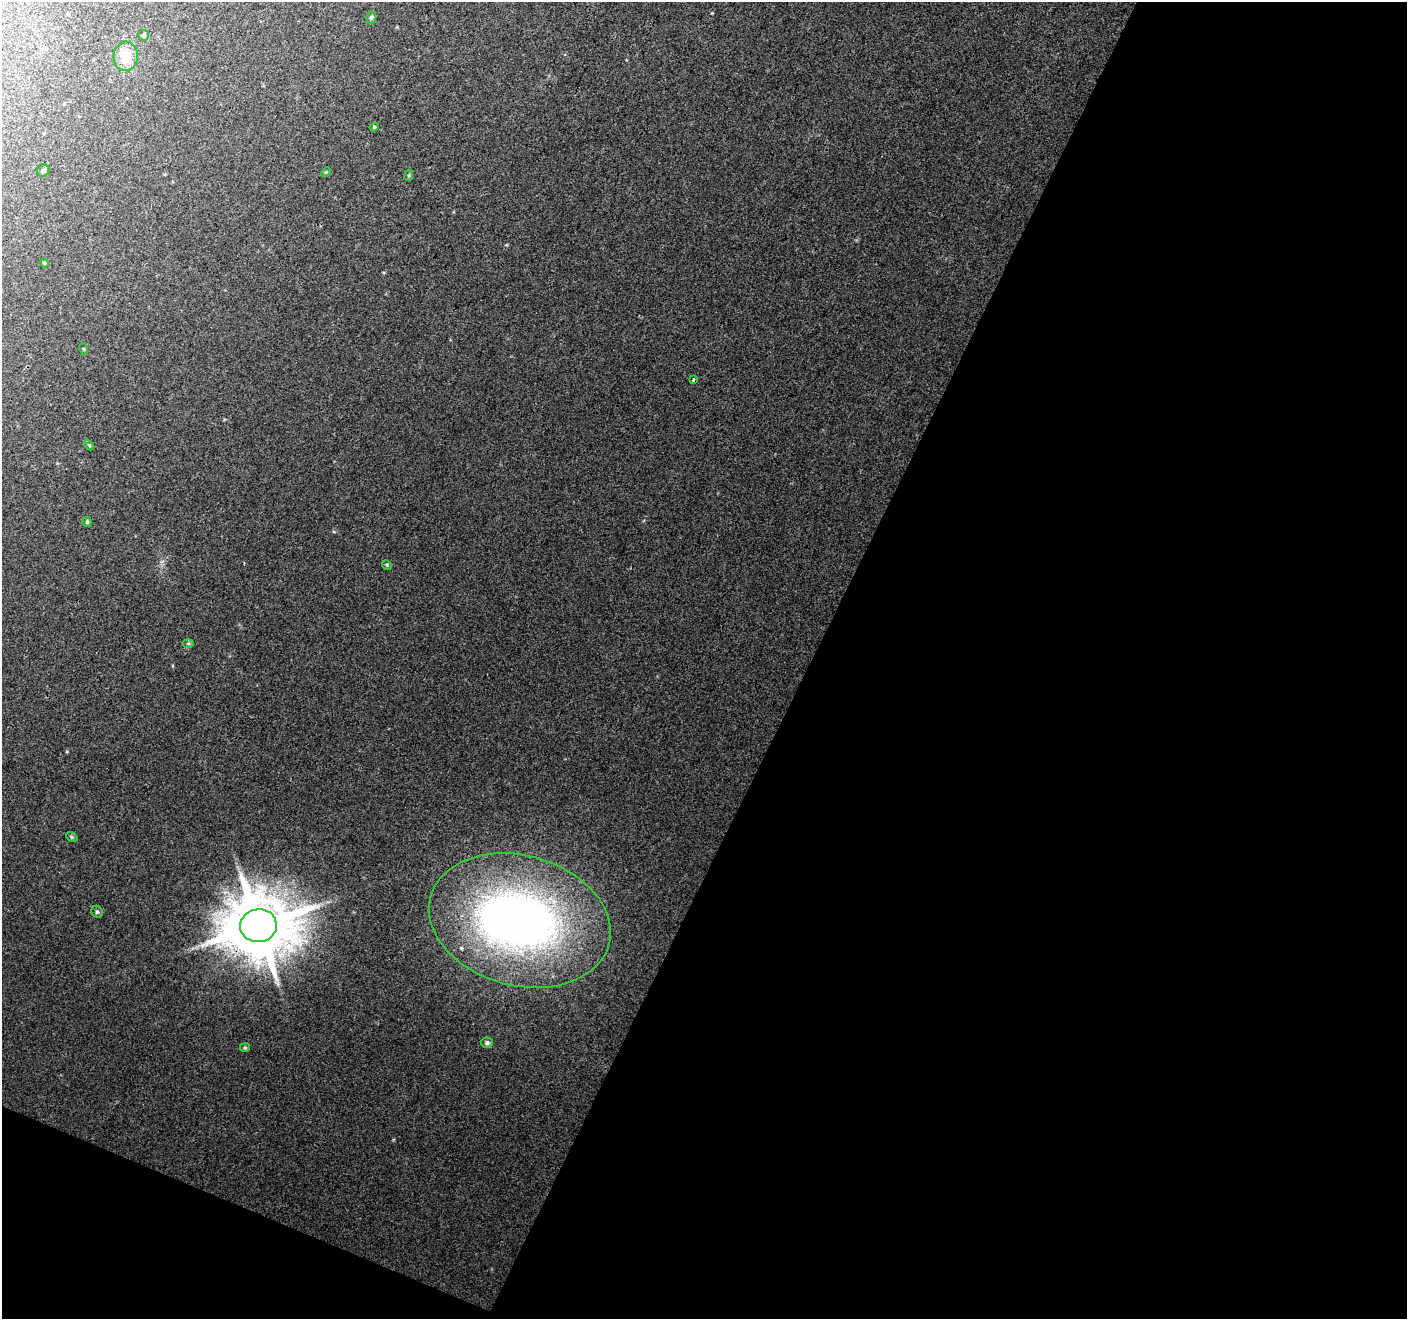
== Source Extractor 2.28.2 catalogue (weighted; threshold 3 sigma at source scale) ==
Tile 4 of 2 x 2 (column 2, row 2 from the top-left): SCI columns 1406-2810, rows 107-1423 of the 2811 x 2864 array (HDU 1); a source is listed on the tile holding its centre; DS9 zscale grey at full resolution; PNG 1409 x 1321 px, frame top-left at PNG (2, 2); each listed source drawn as its Kron ellipse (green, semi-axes under 4 px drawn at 4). Shown black and unused: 45% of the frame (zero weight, under 3 of 4 exposures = <1% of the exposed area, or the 3 px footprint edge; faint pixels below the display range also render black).
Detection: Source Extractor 2.28.2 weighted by HDU 2 'WHT'; one run over the whole footprint, this tile lists its part. Background 0.0422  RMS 0.0091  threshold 0.0411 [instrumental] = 3 sigma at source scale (4.5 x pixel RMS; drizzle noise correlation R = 1.50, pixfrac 1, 0.0396/0.0396 arcsec/px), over >= 5 px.
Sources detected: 21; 1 inside a brighter object's white glare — neither listed nor drawn; the other 20 listed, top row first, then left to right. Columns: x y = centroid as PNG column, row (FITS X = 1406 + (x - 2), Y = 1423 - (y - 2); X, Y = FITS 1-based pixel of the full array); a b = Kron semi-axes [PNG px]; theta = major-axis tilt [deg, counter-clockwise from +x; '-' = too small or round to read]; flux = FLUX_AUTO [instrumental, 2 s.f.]
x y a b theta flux
371 17 6 5 - 1.8
144 35 5 5 - 1.7
126 56 15 12 86 19
374 127 4 4 - 1.1
43 170 6 6 - 2.2
326 172 5 4 - 1.1
409 175 5 3 - 1.1
44 263 5 4 - 1.1
84 349 5 3 - 0.85
693 380 4 2 - 1.4
89 445 6 3 -46 1.1
87 522 5 4 - 1.4
387 565 5 4 - 1.1
188 643 6 4 0 1.4
72 837 6 4 -37 1.4
97 912 6 5 - 1.7
520 920 92 65 -15 550
258 926 18 16 6 7800
487 1043 6 5 - 2.2
245 1047 5 4 - 1.1
Overlapping masked pixels (flux is a lower limit): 1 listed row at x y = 258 926